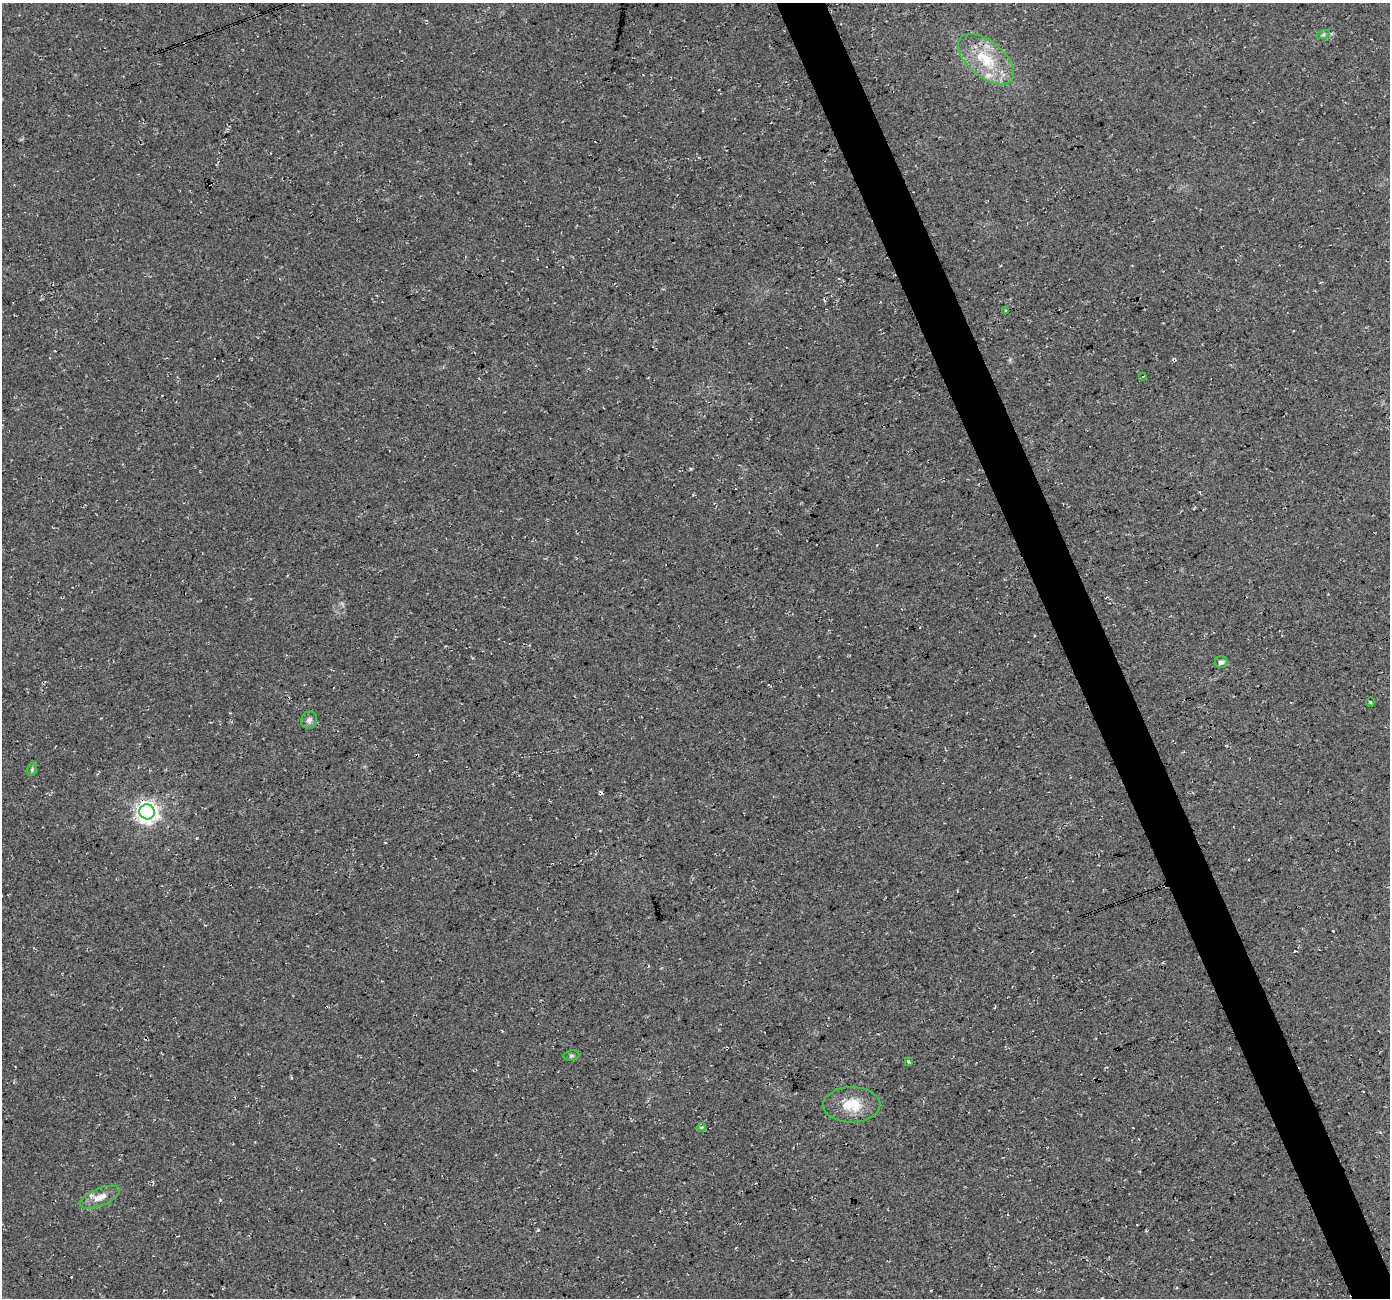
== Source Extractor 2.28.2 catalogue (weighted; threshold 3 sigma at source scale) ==
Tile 6 of 4 x 4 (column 2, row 2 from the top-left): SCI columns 1390-2777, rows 2728-4023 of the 5553 x 5399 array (HDU 1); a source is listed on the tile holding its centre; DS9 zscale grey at full resolution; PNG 1392 x 1300 px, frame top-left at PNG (2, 3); each listed source drawn as its Kron ellipse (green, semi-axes under 4 px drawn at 4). Shown black and unused: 4% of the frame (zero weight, under 3 of 4 exposures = <1% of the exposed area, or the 3 px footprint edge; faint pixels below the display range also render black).
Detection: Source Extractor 2.28.2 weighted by HDU 2 'WHT'; one run over the whole footprint, this tile lists its part. Background 0.0328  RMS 0.0079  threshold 0.0356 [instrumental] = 3 sigma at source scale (4.5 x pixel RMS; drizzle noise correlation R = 1.50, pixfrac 1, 0.0396/0.0396 arcsec/px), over >= 5 px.
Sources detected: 17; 3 cosmic-ray / hot-pixel residue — neither listed nor drawn; the other 14 listed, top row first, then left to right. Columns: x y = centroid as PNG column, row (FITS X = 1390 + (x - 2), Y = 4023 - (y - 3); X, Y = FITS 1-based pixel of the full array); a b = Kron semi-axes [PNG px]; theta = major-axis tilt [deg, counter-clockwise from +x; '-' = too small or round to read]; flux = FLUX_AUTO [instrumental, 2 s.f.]
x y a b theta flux
1323 35 7 4 19 1.4
986 59 33 18 -40 32
1006 310 3 3 - 0.85
1143 376 3 2 - 0.65
1221 662 6 6 - 2.7
1371 702 5 3 - 0.72
309 720 9 8 - 3.2
32 769 7 4 79 1.3
147 812 7 7 - 480
571 1056 8 5 6 1.3
908 1061 3 3 - 1.8
851 1105 29 17 1 20
702 1127 4 3 - 1.6
100 1197 21 8 23 9.4